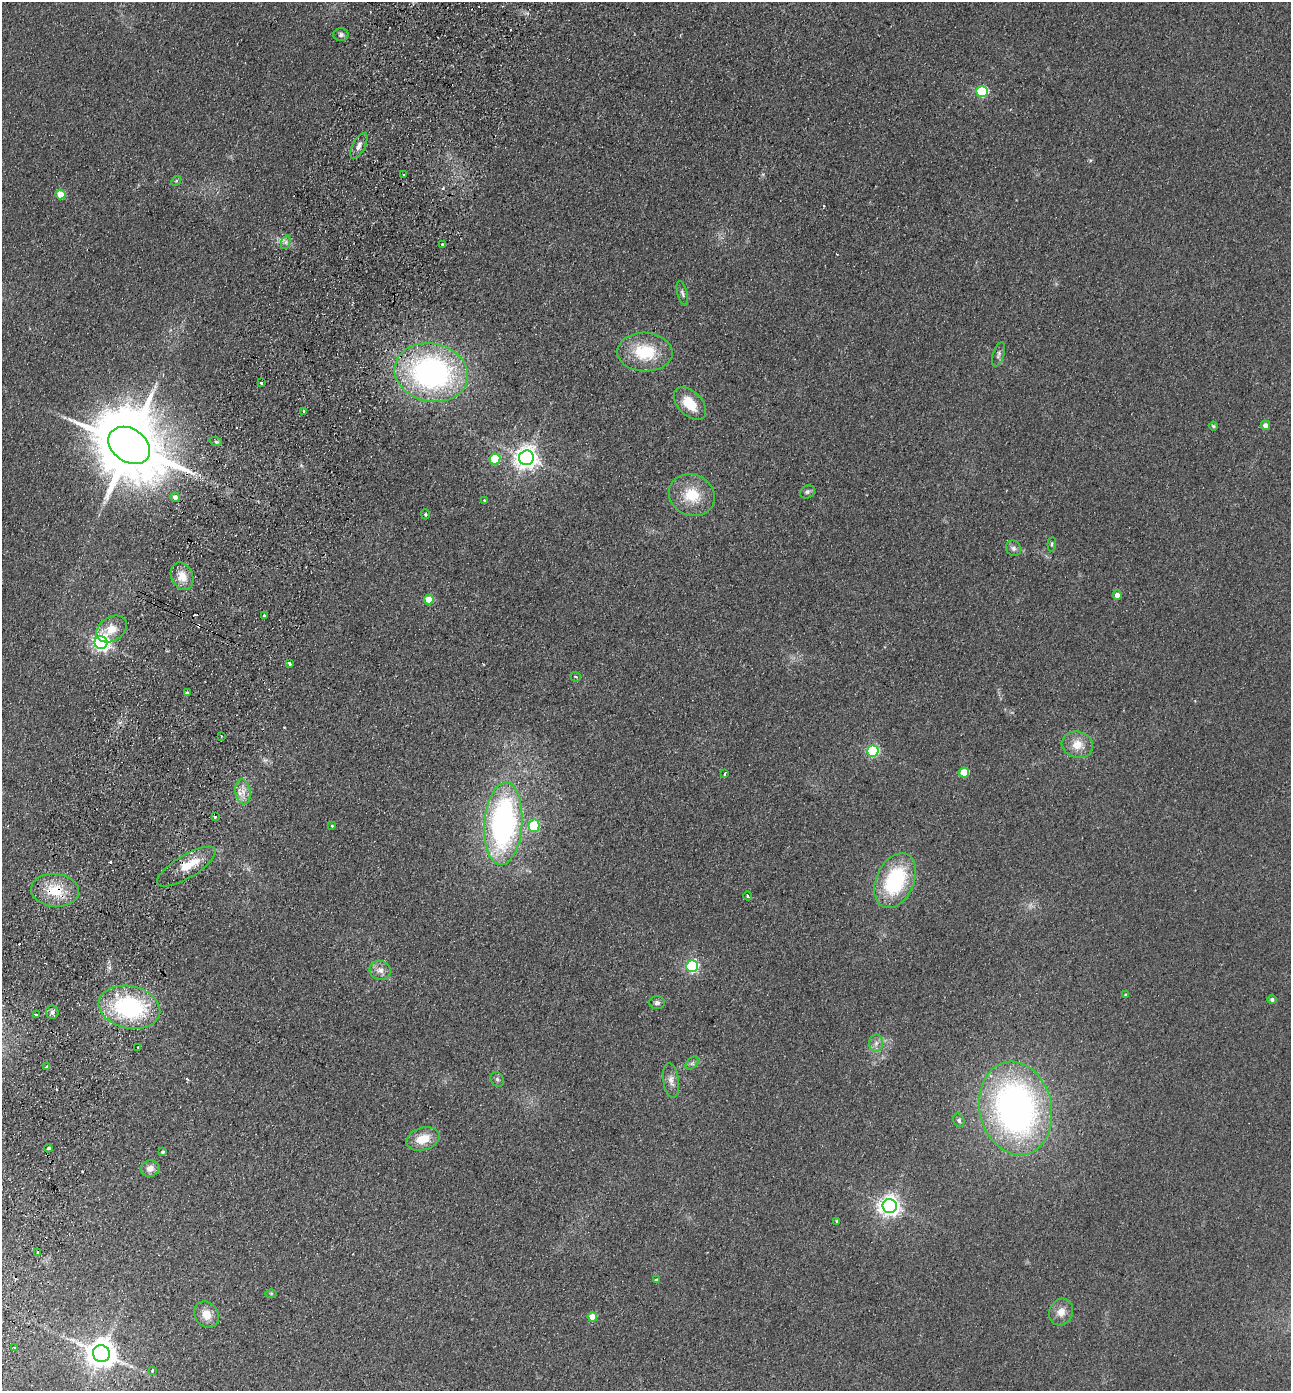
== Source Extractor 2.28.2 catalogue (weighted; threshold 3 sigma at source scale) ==
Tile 7 of 4 x 4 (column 3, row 2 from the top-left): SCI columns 2904-4192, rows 2806-4194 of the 5675 x 5610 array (HDU 1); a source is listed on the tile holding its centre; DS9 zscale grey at full resolution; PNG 1293 x 1393 px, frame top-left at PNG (2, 2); each listed source drawn as its Kron ellipse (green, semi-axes under 4 px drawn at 4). Shown black and unused: <1% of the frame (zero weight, under 2 of 3 exposures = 3% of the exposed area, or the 3 px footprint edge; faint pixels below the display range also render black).
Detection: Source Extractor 2.28.2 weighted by HDU 2 'WHT'; one run over the whole footprint, this tile lists its part. Background 0.132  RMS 0.011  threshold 0.0513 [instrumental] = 3 sigma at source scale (4.5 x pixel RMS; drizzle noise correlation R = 1.50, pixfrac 1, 0.05/0.05 arcsec/px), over >= 5 px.
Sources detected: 95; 11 cosmic-ray / hot-pixel residue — neither listed nor drawn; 2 inside a brighter listed object's ellipse — not listed separately; the other 82 listed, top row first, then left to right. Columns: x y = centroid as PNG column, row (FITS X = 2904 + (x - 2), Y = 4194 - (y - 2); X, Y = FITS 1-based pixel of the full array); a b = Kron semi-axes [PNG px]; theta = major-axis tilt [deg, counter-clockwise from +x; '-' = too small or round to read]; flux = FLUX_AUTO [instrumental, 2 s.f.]
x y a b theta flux
341 35 7 6 - 3.2
982 91 6 5 - 94
359 146 14 6 63 6
404 175 3 3 - 2.2
176 181 6 4 45 1.4
60 194 5 5 - 23
286 242 7 4 72 3.1
442 244 3 2 - 0.93
682 293 12 5 -74 3.1
645 352 27 19 -2 50
999 354 12 5 72 3.7
431 373 37 29 -13 300
261 383 3 3 - 2.6
690 403 19 12 -45 25
304 411 3 3 - 2.8
1265 425 5 4 - 5.7
1213 426 4 3 - 1.5
216 442 6 4 -19 1.6
129 445 22 16 -35 11000
526 458 7 7 - 890
495 459 5 5 - 58
807 492 8 6 30 3
692 495 23 20 -24 35
175 497 5 4 - 5.7
485 501 3 3 - 1.5
425 514 5 4 - 1.5
1052 544 7 4 84 1.6
1013 548 8 7 - 3.6
182 576 14 11 -66 14
1117 595 4 4 - 8.5
429 600 5 4 - 24
264 616 3 3 - 2.2
112 629 16 12 32 18
101 643 6 6 - 410
289 664 3 3 - 9.8
576 677 5 4 - 2
187 693 4 3 - 3.6
221 736 3 2 - 1.4
1077 745 16 13 -16 17
873 751 6 5 - 120
964 773 5 5 - 40
725 774 4 3 - 8.4
243 792 13 7 -82 9
215 817 3 3 - 2.7
503 824 41 19 86 270
332 826 4 3 - 1.3
534 826 6 5 - 71
186 867 33 11 31 23
895 881 29 19 65 95
55 890 24 16 -6 35
748 896 4 3 - 4.7
692 966 6 6 - 180
380 970 11 9 -19 7.6
1126 995 4 3 - 1.9
1272 999 5 4 - 2.9
657 1003 8 6 0 3.2
129 1007 31 21 -12 140
52 1012 6 6 - 3.4
36 1015 3 3 - 1.3
876 1043 8 7 - 4.9
138 1047 3 2 - 0.81
692 1063 8 4 45 2.6
47 1067 3 3 - 3.1
497 1079 8 6 -59 2.8
671 1081 18 7 -81 7.3
1016 1108 47 36 -77 470
959 1120 7 5 -70 2.5
423 1139 17 11 17 22
48 1148 4 3 - 5.4
163 1152 4 3 - 2.4
150 1169 9 8 - 7.4
890 1206 7 7 - 700
837 1221 4 3 - 2.2
38 1252 3 2 - 2
656 1280 4 3 - 1.4
271 1293 6 4 0 1.2
1061 1312 14 11 66 11
207 1314 14 11 -51 14
592 1317 5 4 - 19
15 1348 3 3 - 2.9
101 1354 8 8 - 1700
152 1370 3 3 - 4.2
Overlapping masked pixels (flux is a lower limit): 4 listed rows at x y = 129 445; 186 867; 55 890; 48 1148